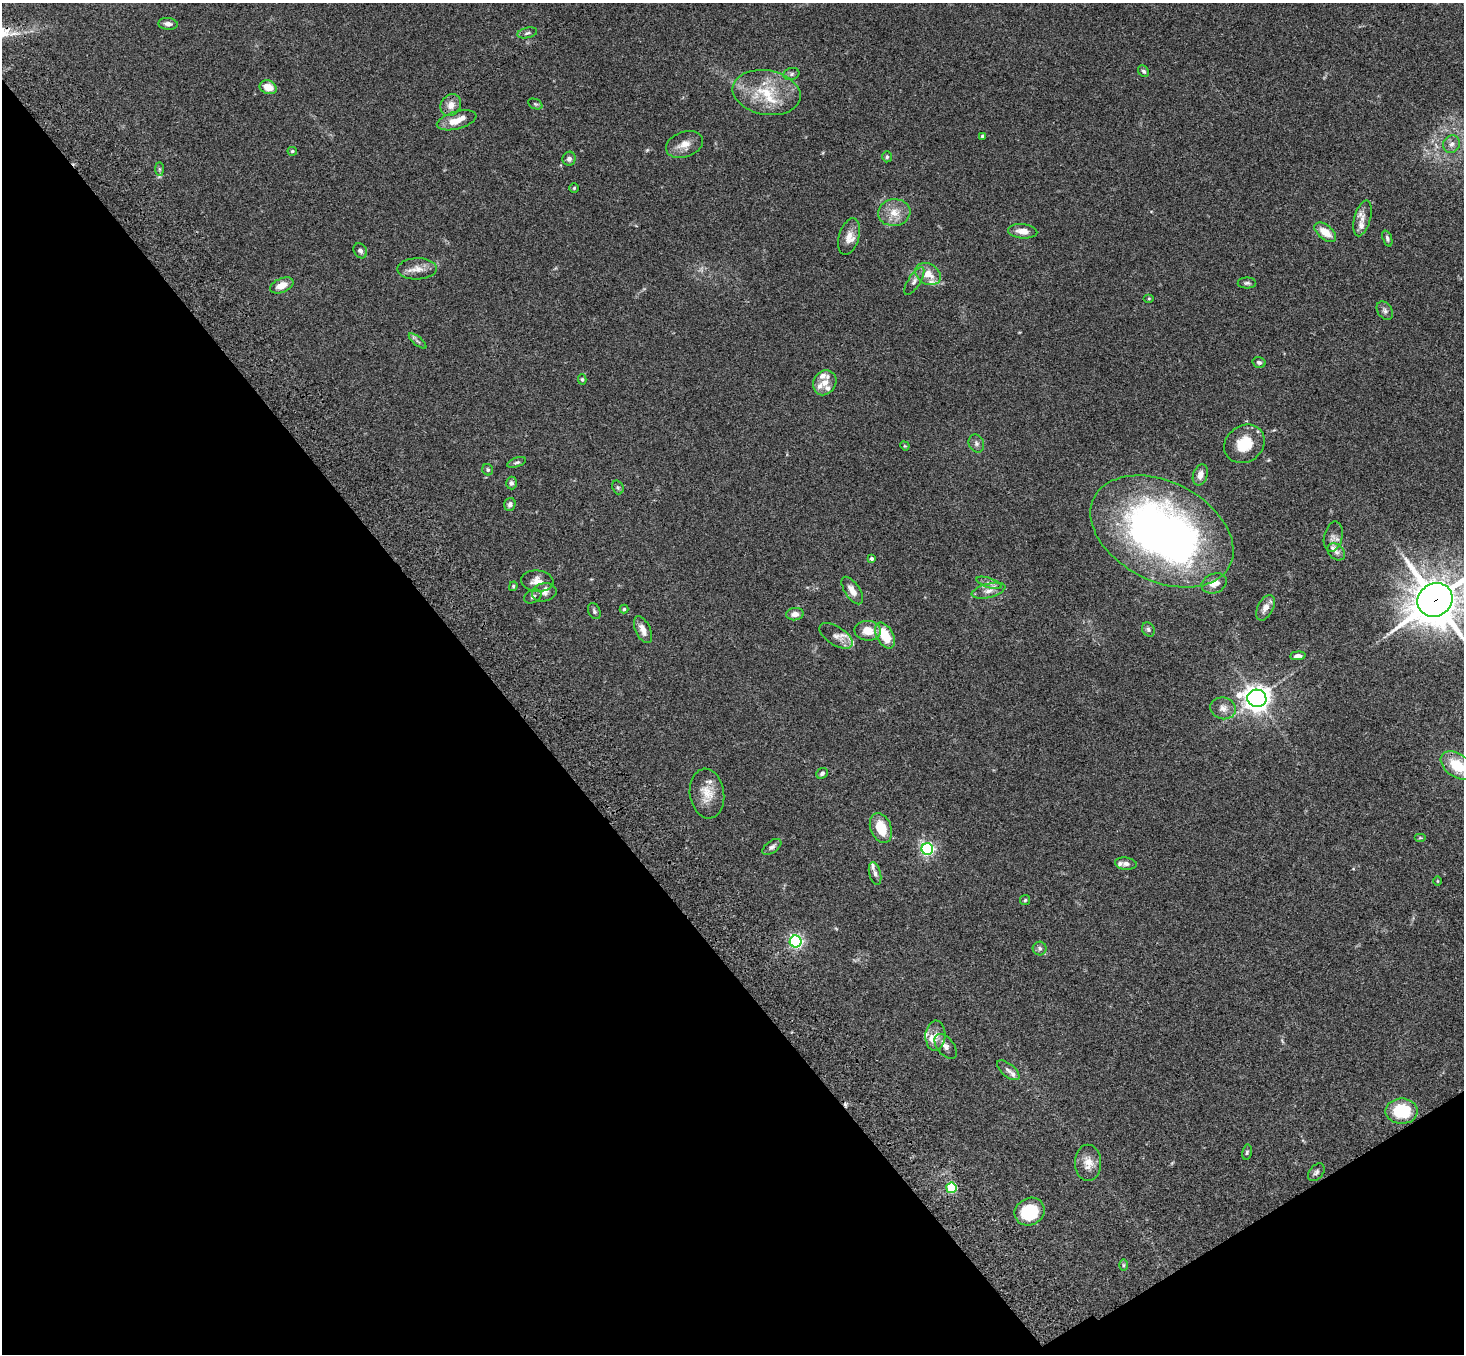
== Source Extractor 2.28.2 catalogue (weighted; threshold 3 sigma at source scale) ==
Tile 14 of 4 x 4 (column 2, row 4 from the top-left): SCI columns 1570-3031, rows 375-1726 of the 6061 x 6017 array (HDU 1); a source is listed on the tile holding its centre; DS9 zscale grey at full resolution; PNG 1466 x 1356 px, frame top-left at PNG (2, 3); each listed source drawn as its Kron ellipse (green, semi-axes under 4 px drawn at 4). Shown black and unused: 36% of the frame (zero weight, under 3 of 4 exposures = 6% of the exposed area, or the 3 px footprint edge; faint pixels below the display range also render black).
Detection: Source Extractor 2.28.2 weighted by HDU 2 'WHT'; one run over the whole footprint, this tile lists its part. Background 0.0593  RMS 0.0053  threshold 0.0237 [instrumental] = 3 sigma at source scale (4.5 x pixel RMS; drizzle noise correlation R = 1.50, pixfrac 1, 0.05/0.05 arcsec/px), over >= 5 px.
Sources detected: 108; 1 inside a brighter object's white glare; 1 cosmic-ray / hot-pixel residue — neither listed nor drawn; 14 inside a brighter listed object's ellipse — not listed separately; the other 92 listed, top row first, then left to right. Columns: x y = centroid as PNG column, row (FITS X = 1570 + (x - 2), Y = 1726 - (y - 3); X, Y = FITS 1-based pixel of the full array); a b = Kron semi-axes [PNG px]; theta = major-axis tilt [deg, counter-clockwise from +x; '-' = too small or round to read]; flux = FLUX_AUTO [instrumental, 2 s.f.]
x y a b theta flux
168 24 10 6 -5 2.1
527 33 10 5 12 1.4
1144 71 6 5 - 1.2
791 74 8 6 17 1.3
268 87 9 6 -21 7.5
766 93 34 22 -9 22
535 104 8 5 -24 0.94
451 105 11 9 58 4.5
457 120 20 9 15 7.1
982 136 3 3 - 1
684 144 19 12 20 5.7
1452 144 9 8 - 2.3
292 151 4 4 - 0.83
887 157 5 4 - 0.87
569 159 7 6 - 1.8
159 169 7 4 -90 0.89
574 188 4 4 - 0.61
894 213 16 13 6 7.4
1362 218 18 8 75 4.1
1023 231 14 7 -5 4.6
1325 232 12 7 -38 7.6
849 237 19 10 73 5.4
1387 238 8 4 -70 1.2
360 251 8 6 -58 1.5
417 269 20 10 1 5.3
928 274 13 10 -31 6.3
914 281 16 6 57 2.4
1247 283 9 5 0 1.2
282 285 12 7 23 5
1149 299 5 4 - 0.56
1385 311 10 7 -57 1.7
418 341 11 3 -39 1.2
1259 362 6 5 - 1.2
582 379 5 4 - 0.72
825 383 13 11 56 5.2
976 443 9 7 -66 1.7
1244 444 21 18 37 13
905 446 5 4 - 0.47
517 462 10 4 19 1
488 470 6 5 - 1
1200 475 11 7 71 3.5
511 483 6 5 - 1.4
618 487 7 5 -69 1
510 504 6 5 - 1.6
1162 531 76 49 -27 280
1333 537 15 9 77 3
1336 552 10 7 -41 2
871 559 4 3 - 0.98
537 581 16 10 -6 4.8
989 583 13 5 -19 2
1214 583 13 9 22 5
513 586 5 3 - 0.63
852 590 16 7 -56 4.9
988 591 17 7 14 3.6
544 592 12 9 11 2.5
533 596 9 6 26 1.3
1435 600 18 16 36 1900
1265 608 14 7 62 3.8
624 609 4 4 - 0.71
594 611 8 6 -65 1.2
795 614 9 6 6 2.8
1148 629 7 6 - 1.1
643 630 14 7 -65 4.2
868 631 13 10 -5 7.2
836 636 19 9 -33 4
885 636 14 8 -60 13
1298 656 8 4 6 1.9
1257 698 9 8 - 450
1223 708 13 11 -17 3.9
1457 766 18 11 -35 17
822 773 6 5 - 1.4
707 794 25 17 -83 9.4
881 828 15 10 -68 12
1420 838 6 4 0 0.6
772 847 11 6 37 1.8
927 849 6 5 - 110
1126 864 11 6 -7 2.1
875 874 12 5 -75 1.8
1437 881 5 3 - 0.46
1025 900 5 5 - 0.72
796 941 6 6 - 120
1040 948 7 7 - 1.4
935 1036 15 10 87 5
946 1046 14 8 -51 3
1008 1070 13 6 -39 2.1
1402 1111 16 12 0 23
1247 1152 8 5 79 0.88
1088 1163 18 13 -90 6.5
1316 1172 10 6 50 1.5
951 1188 5 5 - 32
1029 1212 15 13 29 21
1123 1265 6 4 -90 0.66
Overlapping masked pixels (flux is a lower limit): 1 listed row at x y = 1435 600
Isophote crosses this tile's border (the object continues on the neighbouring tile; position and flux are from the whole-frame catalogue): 2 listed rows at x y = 1435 600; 1457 766